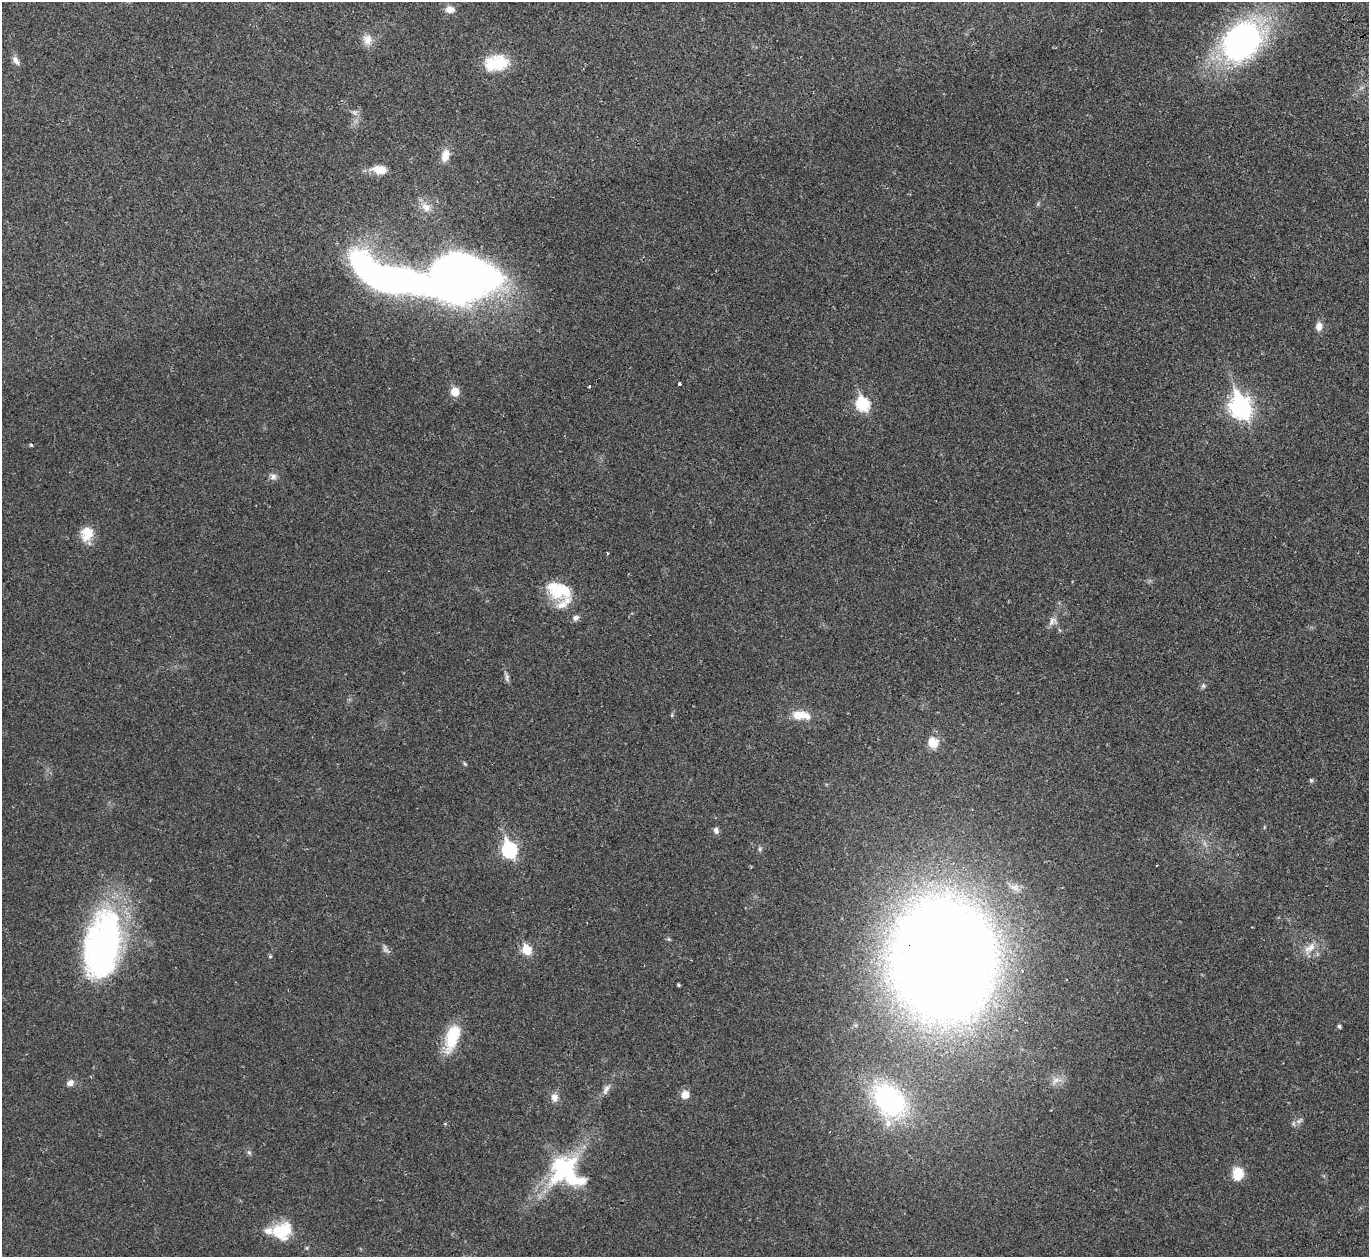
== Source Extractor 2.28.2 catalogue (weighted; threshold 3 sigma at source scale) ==
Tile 10 of 4 x 4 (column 2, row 3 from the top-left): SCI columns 1423-2789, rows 1438-2692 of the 5582 x 5510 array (HDU 1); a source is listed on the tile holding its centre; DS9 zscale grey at full resolution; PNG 1371 x 1259 px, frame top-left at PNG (2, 2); no overlay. Shown black and unused: <1% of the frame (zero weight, under 2 of 3 exposures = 3% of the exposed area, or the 3 px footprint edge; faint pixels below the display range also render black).
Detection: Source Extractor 2.28.2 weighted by HDU 2 'WHT'; one run over the whole footprint, this tile lists its part. Background 0.0176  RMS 0.004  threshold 0.018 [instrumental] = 3 sigma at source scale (4.5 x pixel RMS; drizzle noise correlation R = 1.50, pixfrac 1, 0.05/0.05 arcsec/px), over >= 5 px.
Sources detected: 61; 1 too faint to see at this stretch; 4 inside a brighter object's white glare — not listed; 5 inside a brighter listed object's ellipse — not listed separately; the other 51 listed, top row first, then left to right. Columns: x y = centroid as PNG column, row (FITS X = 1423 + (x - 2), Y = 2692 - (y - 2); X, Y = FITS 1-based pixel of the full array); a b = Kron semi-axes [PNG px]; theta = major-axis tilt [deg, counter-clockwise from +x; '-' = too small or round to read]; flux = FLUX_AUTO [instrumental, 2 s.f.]
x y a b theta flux
450 9 10 7 -9 2.9
367 40 15 11 77 3.5
1242 42 35 27 52 120
16 61 12 6 -56 1.9
499 63 26 19 -22 11
354 112 7 5 -44 0.91
445 156 15 9 74 4
379 170 18 9 -8 5.2
426 207 14 10 -39 3.5
390 278 212 34 -2 480
1319 326 10 8 89 2.6
679 384 3 3 - 1.1
589 386 4 2 - 0.46
455 392 6 5 - 10
863 404 7 6 - 42
1241 407 10 8 -69 200
31 445 4 3 - 0.62
273 477 9 8 - 1.5
87 534 18 14 69 6.5
607 553 4 2 - 0.3
557 590 26 20 -43 14
576 618 9 7 36 1.4
1053 621 13 10 24 2.2
507 677 12 5 89 1.2
1203 686 7 5 88 0.75
672 715 6 4 73 0.42
801 715 27 11 -5 6.5
933 742 13 12 - 4.9
465 764 6 3 -71 0.47
1311 780 6 5 - 0.56
716 830 8 6 -76 1.2
760 849 7 5 72 0.74
509 850 8 7 - 68
103 946 76 38 80 110
1310 948 19 9 37 4.1
526 950 6 5 - 16
270 956 5 4 - 0.46
943 959 75 63 -80 1100
678 985 3 3 - 0.55
1339 1026 4 3 - 0.81
452 1037 32 13 71 15
70 1083 10 7 38 1.8
606 1089 15 7 63 2
685 1095 8 8 - 3.5
554 1097 10 8 -74 2.5
889 1100 40 27 -49 62
1299 1121 7 4 18 0.92
249 1153 6 4 -20 0.6
563 1170 46 28 49 36
1238 1174 12 10 85 8.3
282 1231 23 18 25 13
Overlapping masked pixels (flux is a lower limit): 1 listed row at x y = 943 959